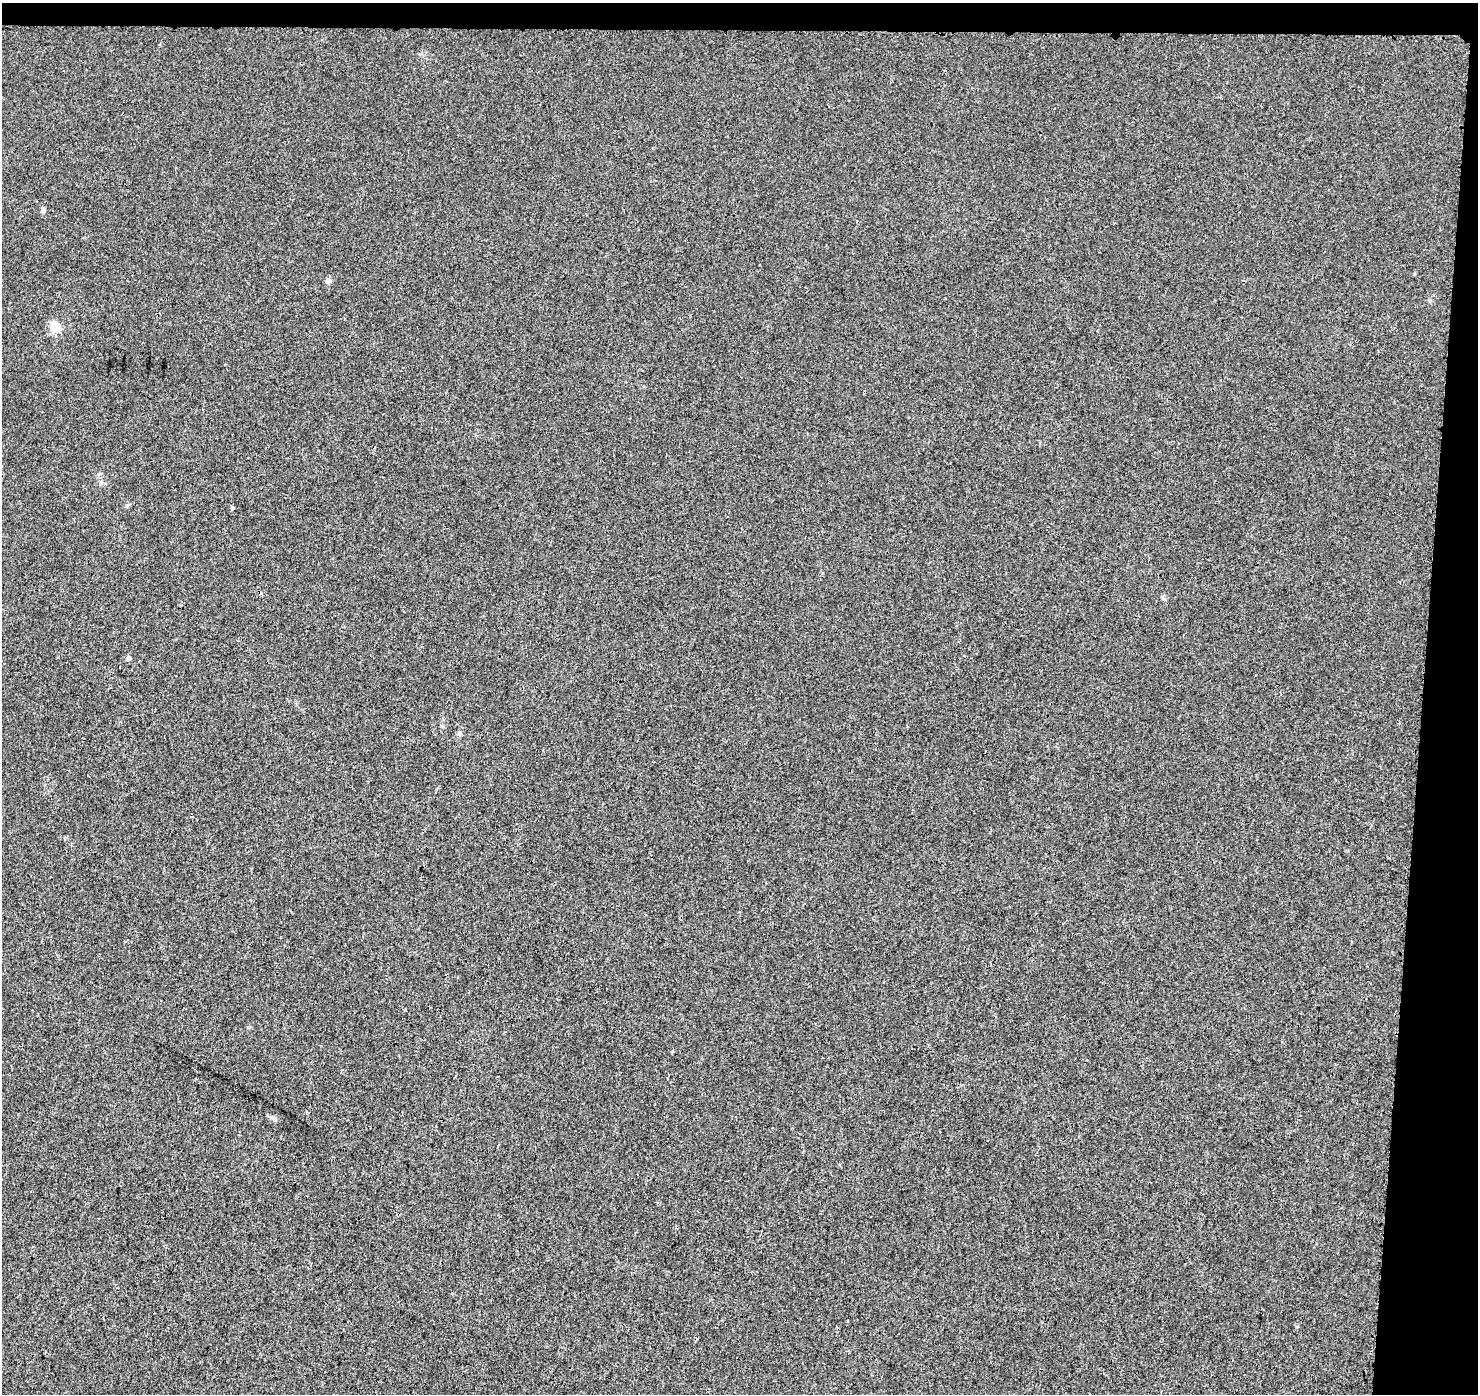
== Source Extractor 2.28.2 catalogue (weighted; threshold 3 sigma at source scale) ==
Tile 3 of 3 x 3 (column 3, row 1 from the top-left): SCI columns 2971-4446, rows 3024-4415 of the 4472 x 4707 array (HDU 1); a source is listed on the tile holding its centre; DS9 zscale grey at full resolution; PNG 1480 x 1396 px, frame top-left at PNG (2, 3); no overlay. Shown black and unused: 6% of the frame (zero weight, under 3 of 4 exposures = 2% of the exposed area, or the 3 px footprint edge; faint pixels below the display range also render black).
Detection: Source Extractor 2.28.2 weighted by HDU 2 'WHT'; one run over the whole footprint, this tile lists its part. Background 0.00584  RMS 0.0034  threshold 0.0152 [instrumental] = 3 sigma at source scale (4.5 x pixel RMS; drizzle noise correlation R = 1.50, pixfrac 1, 0.0396/0.0396 arcsec/px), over >= 5 px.
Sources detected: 6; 1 cosmic-ray / hot-pixel residue — not listed; the other 5 listed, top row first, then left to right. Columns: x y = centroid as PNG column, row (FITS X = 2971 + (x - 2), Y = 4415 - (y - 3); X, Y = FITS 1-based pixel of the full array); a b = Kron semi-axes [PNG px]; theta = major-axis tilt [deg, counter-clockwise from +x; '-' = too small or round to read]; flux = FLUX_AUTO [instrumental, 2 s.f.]
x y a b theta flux
43 210 6 5 - 0.95
328 281 5 4 - 2.1
55 327 5 5 - 21
232 507 5 4 - 0.43
128 658 5 4 - 1.3